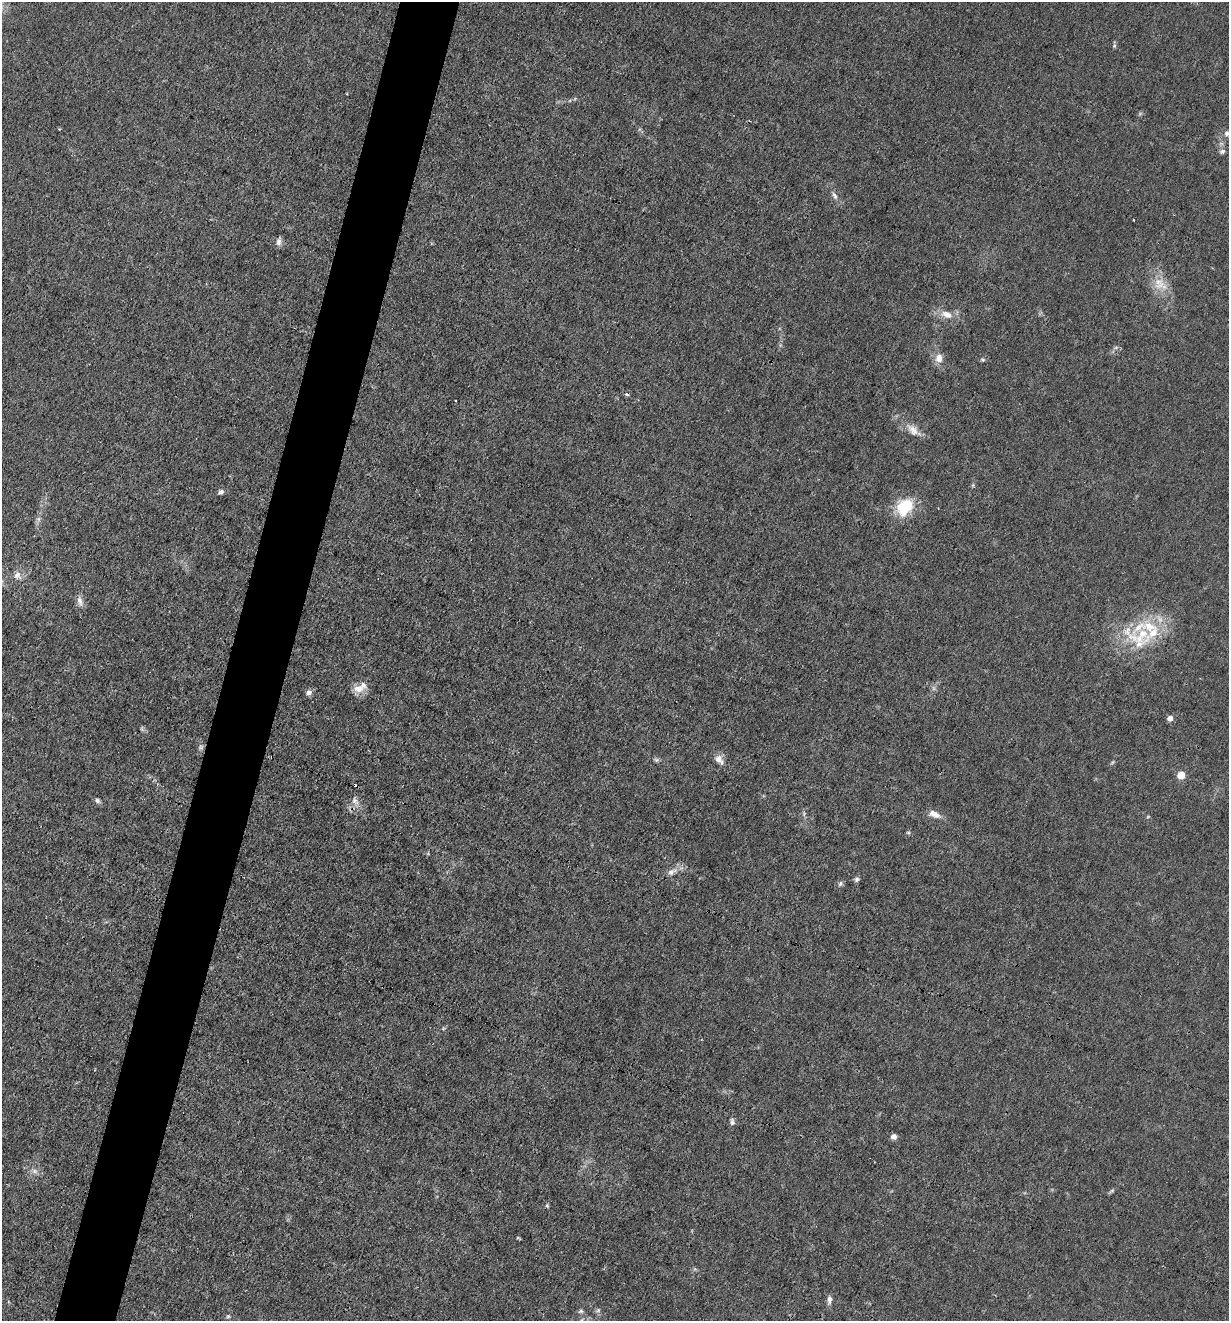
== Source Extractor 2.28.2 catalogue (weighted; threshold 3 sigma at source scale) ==
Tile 7 of 4 x 4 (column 3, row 2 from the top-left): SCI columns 2584-3810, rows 2637-3955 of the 5293 x 5273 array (HDU 1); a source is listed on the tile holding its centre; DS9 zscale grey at full resolution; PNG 1231 x 1323 px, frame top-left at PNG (2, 2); no overlay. Shown black and unused: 5% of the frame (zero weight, under 3 of 4 exposures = <1% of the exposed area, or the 3 px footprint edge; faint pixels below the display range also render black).
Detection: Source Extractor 2.28.2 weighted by HDU 2 'WHT'; one run over the whole footprint, this tile lists its part. Background 0.0242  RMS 0.003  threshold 0.0133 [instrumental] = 3 sigma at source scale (4.5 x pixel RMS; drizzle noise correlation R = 1.50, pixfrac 1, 0.05/0.05 arcsec/px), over >= 5 px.
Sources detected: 47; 1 too faint to see at this stretch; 2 cosmic-ray / hot-pixel residue — not listed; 3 inside a brighter listed object's ellipse — not listed separately; the other 41 listed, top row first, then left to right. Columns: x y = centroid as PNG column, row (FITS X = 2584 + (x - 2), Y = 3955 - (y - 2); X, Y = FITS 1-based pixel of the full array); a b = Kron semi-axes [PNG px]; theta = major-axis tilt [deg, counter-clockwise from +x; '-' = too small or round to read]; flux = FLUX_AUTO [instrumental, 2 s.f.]
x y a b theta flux
1114 46 6 4 45 0.43
1227 133 7 6 - 0.8
1222 151 8 6 16 0.8
835 195 12 6 -62 1.2
1133 220 3 2 - 0.24
279 241 12 6 83 1.1
1160 284 24 15 -34 5.5
946 314 17 10 -20 3.3
939 358 11 8 88 2.6
983 359 6 4 -34 0.44
913 430 23 10 -41 3.3
973 485 6 4 72 0.37
221 492 7 5 37 0.82
904 507 20 16 51 11
38 519 6 6 - 0.77
17 575 11 9 62 1.8
80 601 15 7 -74 1.6
1142 635 43 24 40 19
358 689 15 10 0 3.1
309 692 8 7 - 1.1
1170 718 6 5 - 1.7
142 728 6 4 72 0.38
656 760 7 5 -43 0.57
719 760 15 9 -49 2
1112 762 6 4 46 0.38
1181 775 5 5 - 6.2
97 800 8 5 -36 0.72
355 801 13 8 -58 1.7
934 814 15 8 -19 2.3
908 832 6 3 -19 0.35
672 872 16 7 29 2
857 879 6 6 - 0.63
840 884 8 4 63 0.62
732 1122 8 5 90 0.84
894 1136 6 6 - 1.2
35 1171 8 6 -46 0.97
1112 1191 10 3 36 0.48
547 1206 5 4 - 0.39
829 1299 11 6 -88 1.2
581 1311 7 5 1 0.59
228 1316 6 5 - 0.43
Isophote crosses this tile's border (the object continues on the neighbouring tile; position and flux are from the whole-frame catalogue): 1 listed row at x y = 17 575